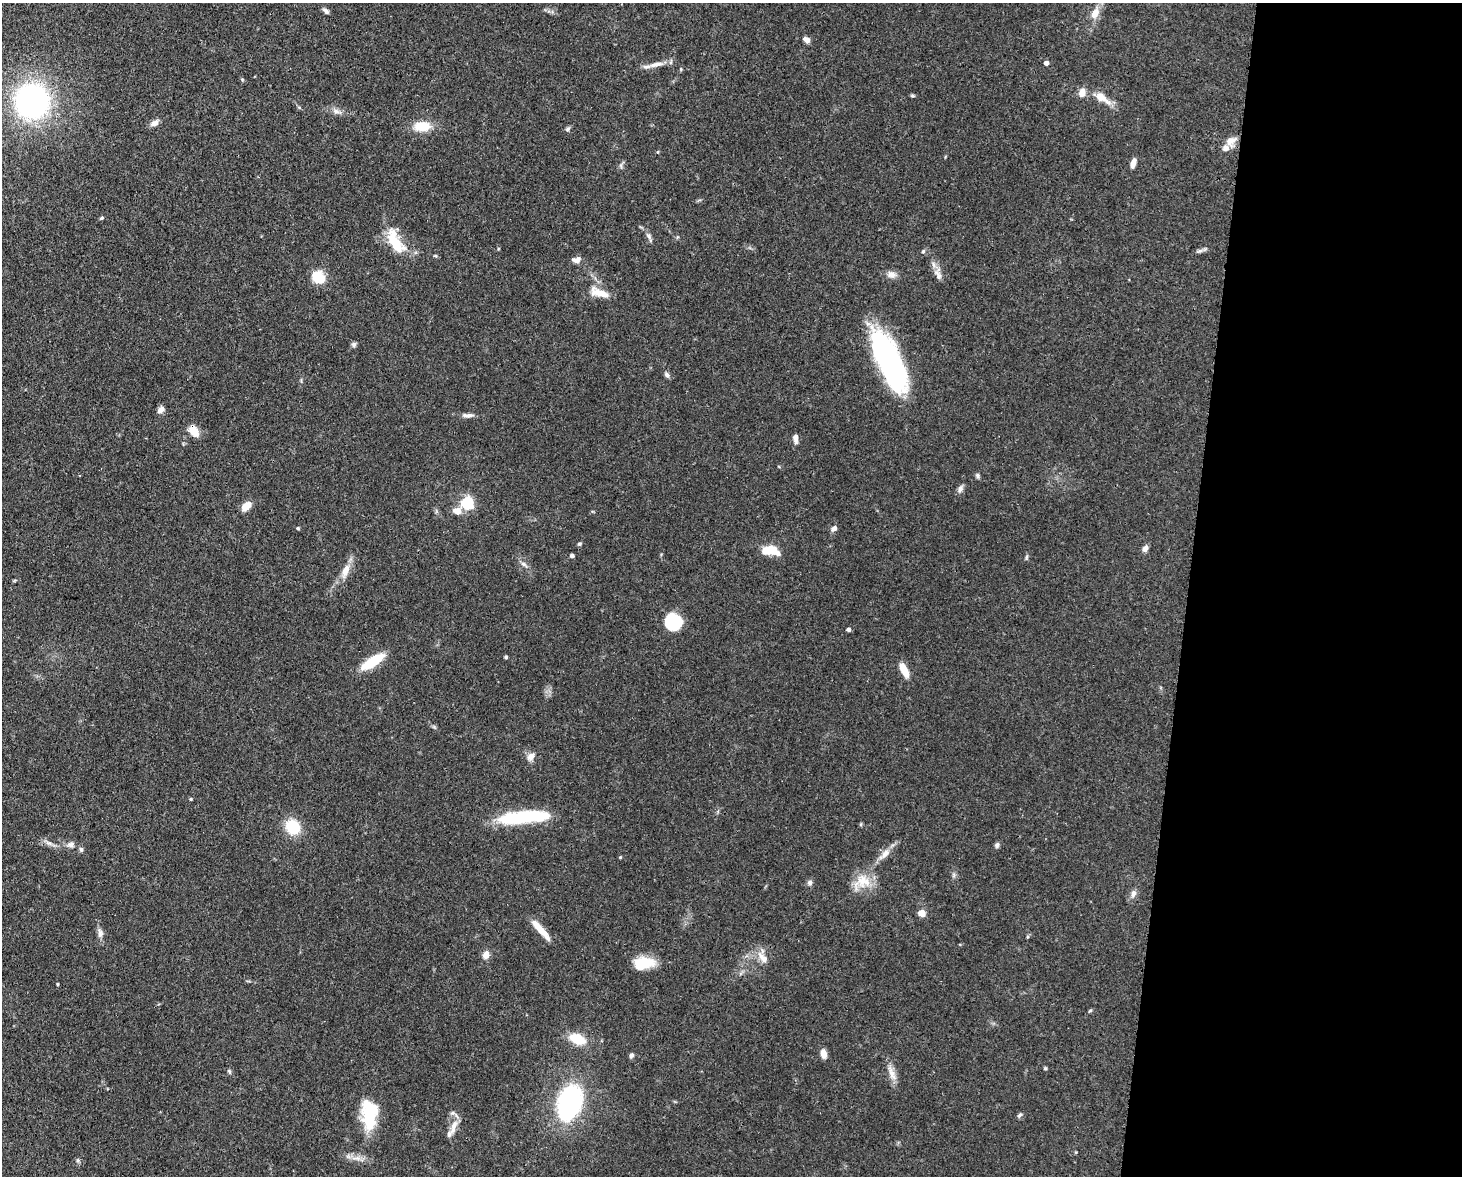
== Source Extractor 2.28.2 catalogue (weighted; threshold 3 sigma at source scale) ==
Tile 9 of 3 x 4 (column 3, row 3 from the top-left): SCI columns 3221-4680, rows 1247-2420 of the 4864 x 4844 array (HDU 1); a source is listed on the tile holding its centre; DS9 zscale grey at full resolution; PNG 1464 x 1178 px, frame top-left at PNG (2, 3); no overlay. Shown black and unused: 19% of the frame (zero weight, under 3 of 4 exposures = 9% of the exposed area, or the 3 px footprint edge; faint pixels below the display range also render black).
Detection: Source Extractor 2.28.2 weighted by HDU 2 'WHT'; one run over the whole footprint, this tile lists its part. Background 0.12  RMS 0.005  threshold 0.0225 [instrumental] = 3 sigma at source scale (4.5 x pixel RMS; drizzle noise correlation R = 1.50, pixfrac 1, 0.05/0.05 arcsec/px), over >= 5 px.
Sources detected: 90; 3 inside a brighter object's white glare — not listed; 1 inside a brighter listed object's ellipse — not listed separately; the other 86 listed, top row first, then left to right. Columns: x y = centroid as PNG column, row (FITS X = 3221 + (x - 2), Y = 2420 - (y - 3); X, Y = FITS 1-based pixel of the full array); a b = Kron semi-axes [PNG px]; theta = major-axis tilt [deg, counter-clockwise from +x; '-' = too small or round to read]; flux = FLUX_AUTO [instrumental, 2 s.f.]
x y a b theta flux
326 11 9 5 -40 1.6
1095 13 13 8 62 5.8
806 39 8 5 -33 2.3
1046 63 4 4 - 2.7
656 64 21 7 12 4.6
1082 93 9 7 75 4.7
912 96 7 3 -1 0.7
1101 97 22 9 -35 7.5
32 101 31 30 - 110
337 111 14 6 -13 2.6
154 123 11 7 25 2.8
422 126 20 12 3 10
568 129 8 5 46 1
1231 141 16 11 40 4.6
1133 163 10 5 73 3.7
621 166 8 4 -90 1
102 218 6 4 22 0.66
649 237 13 5 -68 1.8
677 237 6 3 70 0.55
395 242 31 13 -61 18
923 251 5 4 - 0.67
1200 251 7 4 19 1.2
576 260 12 7 9 2.4
891 274 12 9 -13 3.2
938 275 17 8 -66 3.6
318 277 13 10 -35 15
599 293 22 9 -20 7.5
354 345 7 7 - 1.1
889 361 62 21 -65 110
667 375 8 6 -35 1.4
160 410 8 6 51 2.7
468 415 15 5 -1 2.3
194 431 13 8 -55 6.8
795 438 10 5 -85 2.7
977 476 7 5 -74 0.98
960 489 10 7 73 1.8
467 503 6 5 - 73
246 506 12 7 47 5.1
457 511 9 7 -14 4.8
298 528 4 4 - 0.64
834 528 7 6 - 1.9
579 544 6 5 - 0.74
1145 548 8 6 59 2.3
771 549 20 10 -28 8.9
572 556 5 4 - 1.2
1026 557 8 4 77 0.85
524 564 10 5 -33 1.7
345 571 19 8 66 5.9
673 622 15 14 - 25
848 630 4 3 - 1.7
506 657 4 3 - 0.79
373 661 25 8 33 18
904 670 17 7 -64 6.8
531 756 11 8 40 3.3
191 799 4 4 - 0.55
525 817 54 15 5 32
861 824 6 4 72 0.55
292 827 15 13 -57 17
49 843 12 6 -18 2.3
71 845 10 7 2 2.3
997 845 8 6 64 1.2
81 849 6 6 - 1.2
884 854 21 8 45 4.8
620 857 4 3 - 0.45
954 875 7 4 71 0.94
862 882 26 18 26 11
810 883 7 6 - 1.5
1133 893 10 7 71 2.3
922 913 7 6 - 4.3
541 930 26 6 -49 8.9
100 933 15 7 -83 2.6
486 955 7 6 - 4.4
763 958 17 8 -45 4.9
644 963 22 12 4 15
57 984 3 3 - 0.47
1090 1011 6 3 20 0.57
577 1039 17 10 -22 12
823 1054 9 6 -80 4
631 1055 6 5 - 1.3
1045 1068 5 4 - 0.59
229 1071 6 5 - 0.87
892 1073 27 8 -69 4.8
569 1103 29 19 72 82
369 1114 29 14 -87 30
1020 1115 7 5 28 0.97
454 1127 24 7 71 5.3
Overlapping masked pixels (flux is a lower limit): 2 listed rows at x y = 889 361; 194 431